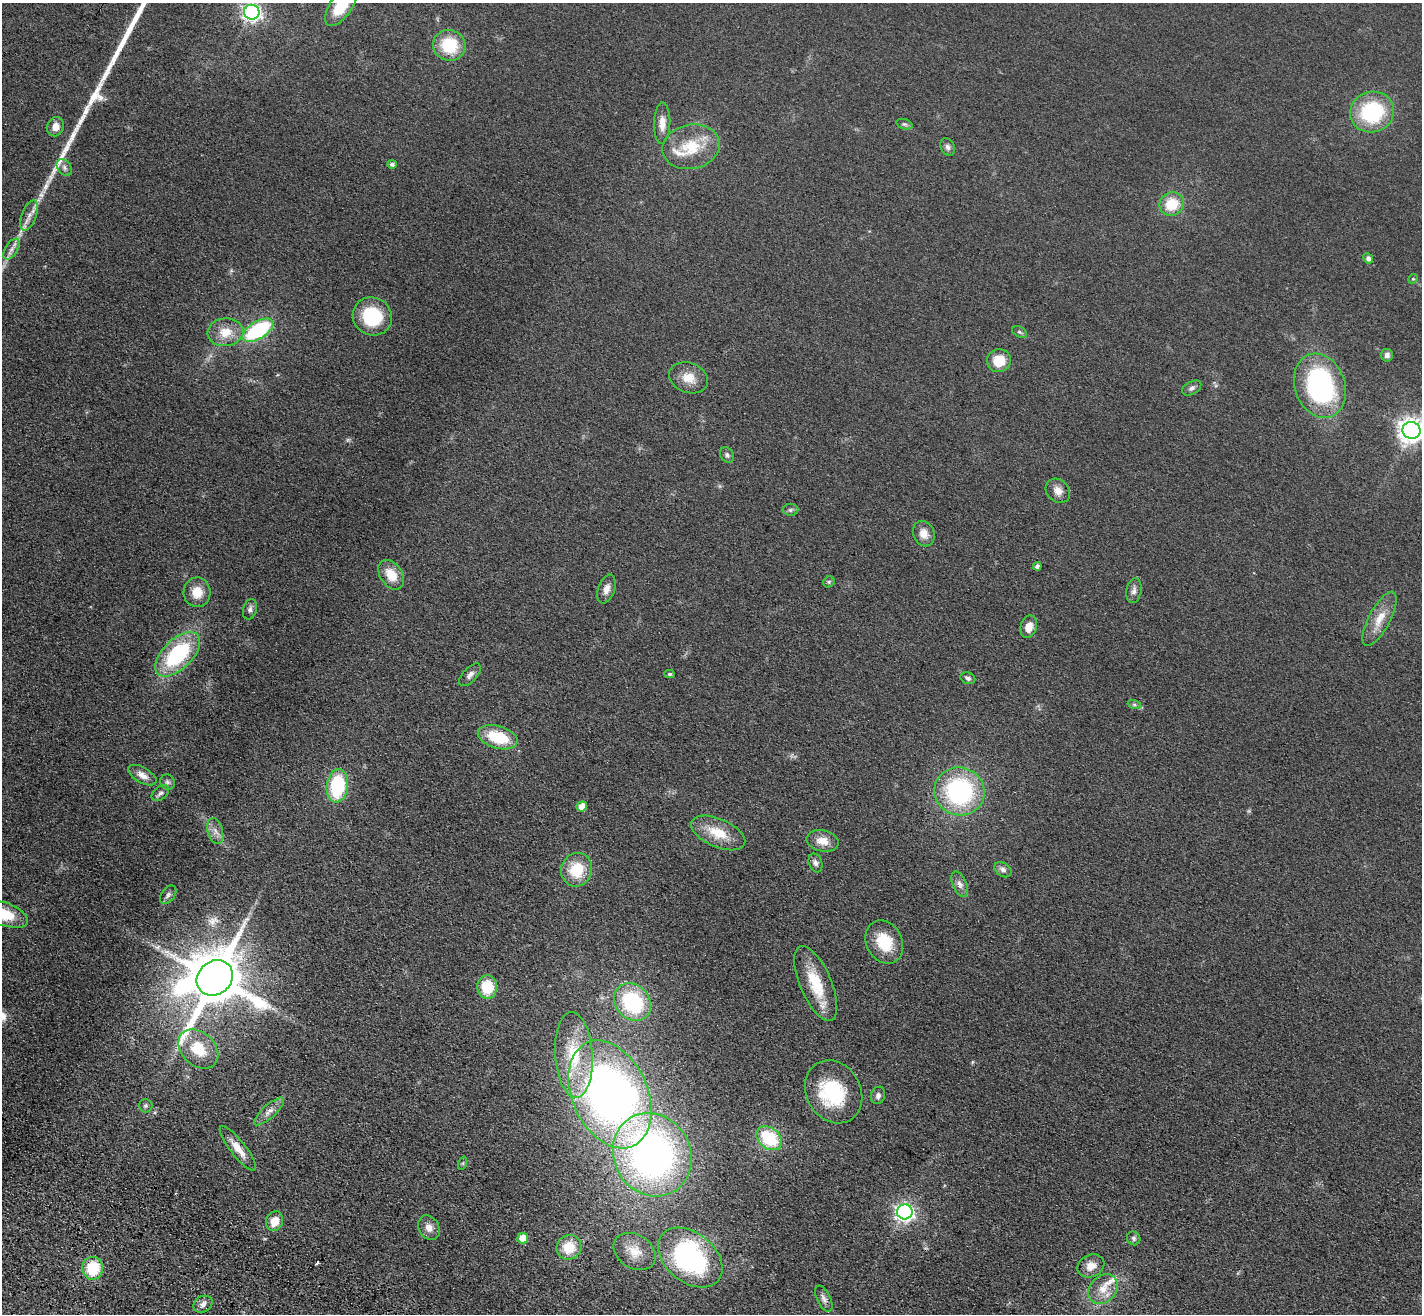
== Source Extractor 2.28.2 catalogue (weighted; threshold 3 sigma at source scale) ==
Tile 7 of 4 x 4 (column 3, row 2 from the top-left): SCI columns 2909-4328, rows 2879-4190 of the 5814 x 5891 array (HDU 1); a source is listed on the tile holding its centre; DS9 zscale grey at full resolution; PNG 1424 x 1316 px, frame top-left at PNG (2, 3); each listed source drawn as its Kron ellipse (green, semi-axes under 4 px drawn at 4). Shown black and unused: <1% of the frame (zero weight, under 3 of 4 exposures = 6% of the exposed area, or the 3 px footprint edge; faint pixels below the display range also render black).
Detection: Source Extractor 2.28.2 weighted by HDU 2 'WHT'; one run over the whole footprint, this tile lists its part. Background 0.067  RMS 0.0077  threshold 0.0347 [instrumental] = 3 sigma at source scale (4.5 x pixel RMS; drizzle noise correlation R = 1.50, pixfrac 1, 0.05/0.05 arcsec/px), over >= 5 px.
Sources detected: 94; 1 inside a brighter object's white glare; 1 cosmic-ray / hot-pixel residue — neither listed nor drawn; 3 inside a brighter listed object's ellipse — not listed separately; the other 89 listed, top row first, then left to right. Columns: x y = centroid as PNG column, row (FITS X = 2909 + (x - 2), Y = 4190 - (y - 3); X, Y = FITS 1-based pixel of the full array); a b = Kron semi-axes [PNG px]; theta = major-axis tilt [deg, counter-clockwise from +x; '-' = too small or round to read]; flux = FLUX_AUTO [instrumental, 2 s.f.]
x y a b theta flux
341 6 23 11 55 26
252 12 8 7 - 330
449 45 16 15 - 32
1372 112 22 20 15 61
662 123 20 8 88 7.9
905 124 8 5 -19 1.7
55 127 10 8 72 7.1
691 147 29 22 12 30
948 147 9 7 -64 2.9
392 164 5 4 - 2.3
64 168 9 6 -53 2.7
1172 204 12 11 - 21
29 216 16 7 70 6
11 249 12 6 58 4
1368 258 5 4 - 2.9
1413 279 5 4 - 0.99
372 316 20 18 -30 43
258 330 17 8 31 79
225 332 18 14 6 14
1019 332 8 5 -27 1.6
1387 355 6 6 - 2.6
999 361 12 11 - 17
689 378 20 15 -20 12
1320 386 33 25 -70 130
1192 388 10 6 29 2.6
1411 430 9 8 - 750
727 455 8 6 -57 2.2
1058 491 13 11 -45 6.6
790 510 8 6 1 1.9
924 533 13 10 -68 7.5
1037 566 4 4 - 3
391 575 16 11 -55 13
829 582 6 5 - 1.3
606 589 15 8 71 5.7
1134 591 12 7 80 3.7
197 592 15 13 87 13
250 609 10 6 73 2.7
1380 619 30 10 62 14
1029 627 11 8 74 8.5
178 654 28 14 44 76
670 674 5 4 - 1.5
470 675 14 7 48 3.6
968 678 7 5 -20 2.3
1134 704 7 4 -19 1.4
498 737 20 11 -16 34
142 775 16 7 -29 6
167 782 8 7 - 2.4
337 786 17 10 83 59
959 791 25 24 - 110
160 793 10 6 39 2.7
582 806 5 5 - 7.6
215 831 13 7 -73 5
718 833 29 14 -23 20
823 841 16 10 -12 9.5
815 863 9 6 -70 2.7
577 870 17 15 68 26
1003 870 9 6 -34 3
960 884 13 7 -66 4
168 895 10 6 53 2.8
3 914 27 11 -20 28
884 942 22 17 -62 24
215 978 19 16 40 5600
816 984 40 15 -67 30
487 987 11 10 - 25
633 1002 20 16 -47 72
198 1049 22 16 -42 24
574 1055 43 19 -86 41
833 1092 33 27 -60 53
610 1094 57 37 -66 420
878 1095 9 7 69 3
145 1106 7 7 - 1.8
269 1111 19 6 42 5.5
769 1138 14 10 -40 41
238 1148 27 7 -52 11
652 1155 43 38 -60 330
463 1163 7 4 72 1.1
905 1212 8 7 - 330
275 1221 10 8 69 11
429 1228 13 10 -60 6.2
523 1238 5 5 - 13
1134 1238 7 6 - 1.8
569 1247 12 12 - 20
635 1251 22 17 -33 14
690 1257 36 25 -39 150
1091 1266 14 11 25 7.7
93 1268 11 10 - 30
1103 1289 16 13 48 11
824 1299 14 6 -64 3.5
203 1304 10 8 33 4
Overlapping masked pixels (flux is a lower limit): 2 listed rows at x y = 215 978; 93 1268
Isophote crosses this tile's border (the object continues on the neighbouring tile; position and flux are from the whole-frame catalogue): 4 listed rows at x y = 341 6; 252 12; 1411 430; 3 914
Unlisted compact peaks at least as high as the median listed source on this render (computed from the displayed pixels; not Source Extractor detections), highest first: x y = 73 135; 85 112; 67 147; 100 98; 80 121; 41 195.